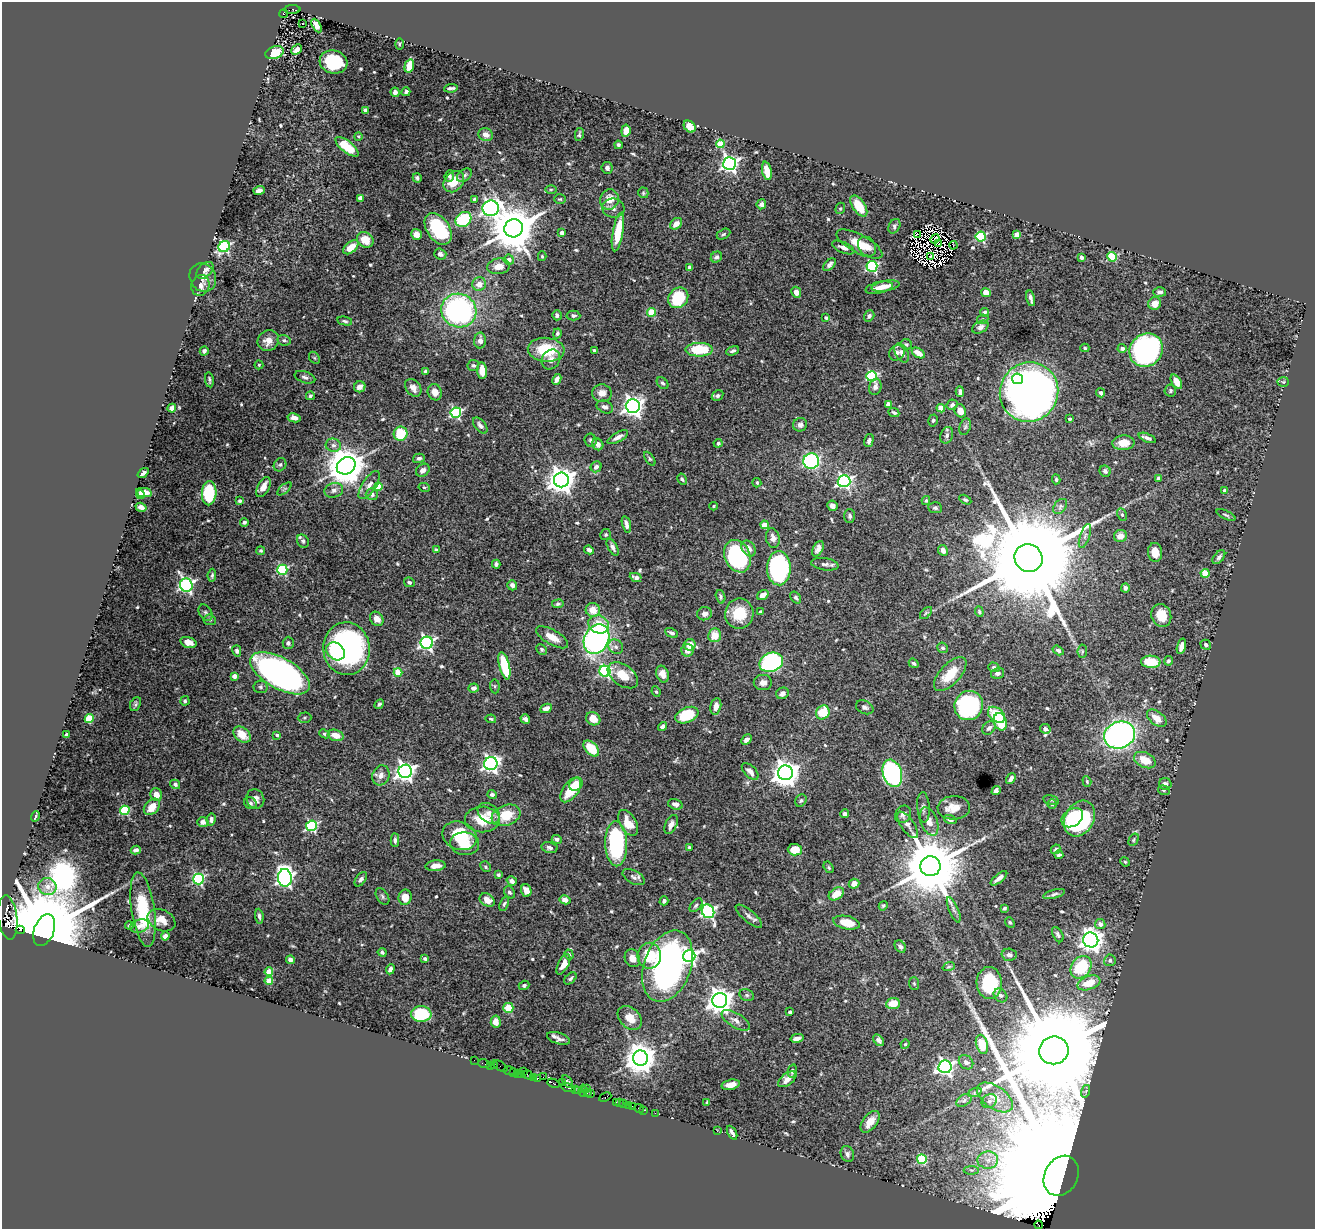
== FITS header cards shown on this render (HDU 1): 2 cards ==
NAXIS1  =                 1313
NAXIS2  =                 1227

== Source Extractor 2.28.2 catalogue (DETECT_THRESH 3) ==
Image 1313 x 1227 px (HDU 1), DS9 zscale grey, 1 PNG px = 1 image px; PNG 1317 x 1231 px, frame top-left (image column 1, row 1227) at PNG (2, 2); each listed source drawn as its Kron ellipse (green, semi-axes under 4 px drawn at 4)
Background 1.43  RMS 0.027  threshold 0.0815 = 3 sigma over >= 5 px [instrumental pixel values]
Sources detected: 601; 4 with non-positive FLUX_AUTO (blend fragments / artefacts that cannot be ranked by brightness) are neither listed nor drawn; of the other 597, the 500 brightest by FLUX_AUTO listed and drawn (97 fainter detections omitted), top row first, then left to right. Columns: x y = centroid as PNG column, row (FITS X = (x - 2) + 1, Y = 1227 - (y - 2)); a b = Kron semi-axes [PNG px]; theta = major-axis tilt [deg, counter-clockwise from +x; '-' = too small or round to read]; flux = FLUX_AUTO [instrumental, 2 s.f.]
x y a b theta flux
292 9 8 3 0 370
284 13 4 3 - 420
302 23 3 2 - 4.3
316 25 7 4 -60 11
399 44 6 4 89 2.6
297 49 6 4 42 11
274 53 9 6 20 37
333 62 14 11 -16 100
409 66 7 4 76 26
451 88 7 3 6 4.7
395 92 5 4 - 7.6
406 92 4 3 - 4.1
365 110 4 3 - 8.6
690 127 7 5 -45 20
626 131 6 4 83 23
579 134 6 3 79 3.5
485 135 7 6 - 11
358 136 4 4 - 2.7
720 144 4 4 - 56
618 145 4 3 - 3.5
347 147 14 6 -38 60
730 164 6 6 - 660
607 168 6 5 - 6.5
767 171 9 4 -77 28
464 175 8 5 38 5.3
449 176 6 4 68 4.2
417 178 5 4 - 4
454 182 12 9 49 37
551 189 5 4 - 2.5
259 190 6 4 15 7.1
643 193 5 5 - 2.8
360 198 4 4 - 16
475 199 4 4 - 8.8
560 199 6 5 - 2.7
609 199 10 9 - 24
761 204 5 4 - 7.8
859 206 12 6 -56 43
491 208 8 7 - 720
613 208 11 9 -9 9.6
840 208 6 4 68 2.6
463 219 8 7 - 110
676 224 6 5 - 16
894 226 8 5 63 4.5
514 228 9 9 - 8300
438 229 17 11 -55 110
618 232 19 5 80 51
561 233 3 3 - 9.8
416 234 5 5 - 14
723 234 7 4 27 3.4
917 235 4 2 - 2.9
1017 235 4 4 - 34
981 237 5 5 - 160
935 239 5 2 - 3.2
365 240 9 7 -35 28
859 244 25 9 -28 38
938 244 2 2 - 2.5
953 245 4 2 - 3.2
224 247 6 5 - 250
351 247 9 5 39 26
843 247 12 5 -24 8.4
867 247 10 8 -57 11
440 254 6 5 - 6.2
542 256 5 4 - 2.5
930 256 2 2 - 2.5
716 257 6 5 - 4.9
1081 257 4 3 - 6.2
1112 257 5 4 - 100
509 260 5 5 - 12
829 265 8 4 47 6.4
499 266 11 8 9 19
872 266 5 5 - 220
689 267 4 3 - 4.1
205 270 10 6 44 8.5
203 277 15 12 -58 13
479 284 7 6 - 15
200 285 10 9 - 11
886 286 14 5 10 12
879 288 14 5 12 16
796 292 5 4 - 12
1160 292 6 5 - 4.8
986 293 5 4 - 35
678 298 11 9 51 85
1031 298 8 3 -76 6.1
1155 304 6 6 - 18
459 310 18 16 -26 390
651 312 4 4 - 67
985 312 4 4 - 3.6
557 315 5 5 - 5.3
573 315 7 5 -2 3.7
869 316 6 5 - 5
826 318 4 3 - 3.1
983 319 5 4 - 2.8
345 321 7 4 -12 4.1
980 327 9 5 28 6.4
557 333 5 4 - 3.1
284 340 7 5 -11 4.3
268 341 11 10 - 18
480 341 8 6 89 12
906 344 6 5 - 2.9
1085 348 4 3 - 2.7
1122 348 4 4 - 7
546 350 18 12 -4 71
594 350 4 3 - 3.5
699 350 13 7 1 73
1146 350 17 16 - 600
204 351 5 3 - 3.5
733 351 6 4 21 4.9
897 353 9 7 39 6.8
902 353 10 6 -61 10
918 353 7 4 -32 18
314 358 6 4 -59 2.5
551 360 10 9 - 11
259 365 4 4 - 2.9
473 365 6 5 - 3.6
426 371 4 3 - 2.5
482 371 8 5 -85 24
872 376 5 5 - 190
305 377 11 5 -19 5.9
557 379 5 4 - 7.9
1017 379 6 5 - 150
209 380 7 2 -82 2.9
1176 382 8 4 -57 18
1283 382 5 5 - 2.6
663 383 7 5 -47 4.1
360 387 6 5 - 12
875 387 8 6 76 7.7
413 388 10 7 -52 12
1170 390 6 6 - 3.8
435 392 8 7 - 14
960 392 5 4 - 6
1029 392 30 29 - 1600
602 393 10 8 -7 13
1101 393 4 4 - 4.8
310 396 4 4 - 3.5
718 396 6 4 32 4.2
888 404 4 4 - 16
952 405 6 5 - 5.1
633 406 7 7 - 1100
605 407 8 6 -25 7.9
172 408 4 4 - 7.2
941 408 4 4 - 30
960 411 6 5 - 16
456 413 5 5 - 230
894 413 5 4 - 3.7
294 418 7 4 -11 10
1069 419 3 3 - 4.7
933 420 6 4 75 3
480 425 9 5 -51 6
800 425 7 6 - 6.9
965 427 9 5 71 3.5
401 434 7 6 - 58
947 435 8 6 71 5.2
618 437 11 4 29 10
1147 438 9 4 -22 6.6
590 440 6 6 - 3.7
869 441 7 4 75 5.2
718 443 4 4 - 3.7
1123 443 11 7 3 25
598 444 6 5 - 8.9
333 445 7 6 - 7.1
419 458 6 4 15 5.7
650 459 8 4 -55 2.9
811 461 8 7 - 240
280 465 7 6 - 3.9
346 466 10 8 33 5300
596 467 6 5 - 6.9
423 470 7 6 - 9.6
1105 471 6 5 - 6.3
143 473 6 3 36 5.7
1158 478 3 3 - 2.8
682 479 6 4 -60 3.1
1056 479 5 3 - 2.6
561 480 7 7 - 2100
844 481 6 6 - 420
757 483 5 4 - 3.6
369 485 16 7 56 12
263 487 11 6 63 17
378 487 4 4 - 51
424 487 6 4 -11 2.5
284 489 9 4 41 3.7
334 490 9 7 16 8.3
1225 490 4 4 - 7.5
144 492 8 4 -9 17
209 493 12 7 87 110
140 494 4 4 - 9
372 494 6 6 - 7.4
926 500 4 4 - 3.1
965 500 6 4 -30 2.9
240 501 4 4 - 3.8
714 506 4 3 - 2.5
833 506 5 5 - 9.2
1060 506 8 6 51 5.5
141 507 5 4 - 9.3
935 508 7 5 -5 3.9
1122 515 6 4 -63 3.4
1226 515 10 3 -25 3.2
850 516 7 5 -89 4.2
244 522 4 3 - 4
626 524 8 4 -76 8
764 525 4 4 - 47
606 535 5 5 - 3
1085 536 12 4 71 6
1120 536 6 6 - 16
773 538 10 7 -77 10
303 541 7 5 -61 3.9
613 547 9 4 -61 7
748 548 9 6 -54 11
818 549 8 5 64 8.2
436 550 4 3 - 6.6
589 550 5 4 - 7.3
943 550 6 4 -63 10
261 551 4 4 - 2.8
1155 552 9 7 -84 18
737 556 17 12 -66 240
1219 557 8 5 50 5.9
1028 558 14 13 - 73000
496 564 4 4 - 4
825 564 14 6 -8 7.9
779 568 17 12 -88 330
282 570 5 5 - 170
1205 573 4 4 - 48
212 575 6 4 84 3.2
636 577 6 4 -24 7.2
409 582 5 4 - 4.5
186 585 7 6 - 480
512 585 5 4 - 8.5
1125 588 4 4 - 4.5
763 595 6 4 33 14
721 597 7 4 -75 3.8
796 597 6 4 -52 4.2
558 604 6 4 8 3.4
593 610 7 7 - 23
760 612 4 4 - 4.4
979 612 5 4 - 2.5
206 613 9 6 -59 4.5
926 613 7 4 45 3.3
705 614 7 6 - 8.9
739 614 15 14 - 48
1161 615 11 9 -69 35
377 619 7 6 - 14
210 620 6 5 - 3.4
599 624 10 9 - 31
672 633 7 4 -25 5.6
715 635 7 6 - 27
552 637 18 7 -30 23
596 639 15 12 63 540
188 642 8 5 -17 15
288 643 6 5 - 4.4
427 643 6 6 - 470
690 645 6 5 - 19
1206 645 5 4 - 4.1
1181 646 8 4 73 11
616 647 8 7 - 6.4
943 648 5 5 - 3.6
346 649 26 23 -83 430
541 649 5 5 - 3.1
688 650 6 6 - 10
1058 650 6 4 -33 4.7
237 651 5 4 - 4.4
335 651 10 8 -43 71
1082 651 7 4 84 3
1168 661 5 4 - 3.3
771 662 12 9 22 330
1151 662 10 6 -2 55
914 663 5 3 - 3.1
504 666 14 5 -76 86
994 667 6 4 -18 4.2
605 671 5 5 - 240
398 672 4 4 - 48
280 673 33 15 -29 860
997 673 7 5 16 5.8
663 674 8 6 -67 15
950 674 21 10 47 52
623 675 17 10 -36 33
234 676 4 4 - 15
763 683 9 7 0 9.8
495 686 7 5 -83 3
261 687 7 6 - 3.8
473 688 5 4 - 7.5
656 692 5 4 - 2.5
782 693 6 5 - 9.2
185 701 4 4 - 2.9
135 704 7 5 67 3.5
379 704 5 4 - 3.2
716 706 8 5 78 12
969 706 15 14 - 230
865 707 9 6 -27 5.6
546 708 6 4 25 11
823 712 7 6 - 51
687 715 12 7 22 72
996 715 10 6 -40 68
89 718 4 4 - 60
304 718 7 5 3 3.2
1157 718 11 6 -38 22
491 719 5 3 - 2.5
525 719 5 4 - 4.9
593 719 7 6 - 24
1000 722 9 6 -73 47
663 727 5 4 - 9.3
989 728 7 6 - 7
1045 729 5 5 - 8.4
66 734 3 3 - 3.6
242 734 10 6 -40 27
324 734 5 4 - 2.9
277 735 4 3 - 6.4
336 735 8 5 -17 21
1119 735 16 13 23 670
746 740 6 4 46 7.4
591 748 9 6 -46 53
1145 760 11 7 -24 31
491 764 7 6 - 600
405 771 7 6 - 900
750 771 10 5 -45 12
785 773 7 7 - 2200
892 773 14 9 -73 380
381 775 10 8 66 12
1011 779 6 3 52 6.5
1087 781 5 4 - 2.5
175 784 5 4 - 4
576 784 7 6 - 29
1165 784 6 5 - 6.2
571 790 14 7 54 51
1164 790 6 4 -19 2.6
996 791 5 4 - 5.7
156 795 6 6 - 15
492 795 5 4 - 4.6
255 799 10 8 -64 11
801 800 6 5 - 3.5
1051 800 8 4 -13 3.2
250 803 7 5 -31 4.2
675 804 7 5 -17 8.2
1052 804 5 4 - 2.9
152 807 9 6 47 25
923 807 15 6 -86 7.2
954 808 16 12 3 23
125 810 5 4 - 120
489 813 12 9 -39 12
845 814 4 4 - 6.2
903 814 9 7 58 8.7
506 815 15 10 20 46
35 817 5 3 - 4.2
1072 818 12 8 35 57
211 819 6 4 81 7.5
482 819 17 13 0 46
1080 819 19 14 60 200
950 820 6 4 -16 5.5
203 822 6 5 - 8.1
929 822 14 8 -69 20
628 823 14 8 -59 31
671 824 10 5 65 11
908 825 15 6 -55 9
311 826 5 5 - 230
460 836 18 13 -22 69
557 839 5 4 - 5.5
395 840 7 4 -89 4.1
1134 840 6 4 59 2.7
465 844 14 11 -8 31
616 844 23 11 -88 190
549 847 8 5 -12 5.7
689 847 3 3 - 2.6
1056 849 5 4 - 3.6
136 850 5 3 - 6.4
795 850 7 6 - 40
1059 855 4 3 - 3.2
1125 862 5 4 - 2.6
436 866 10 5 5 14
930 866 10 10 - 17000
486 867 5 5 - 3.2
829 867 6 4 -58 2.7
498 875 4 3 - 3.4
634 877 12 6 -28 7.9
285 878 9 7 -84 710
999 878 10 3 39 8.7
198 879 5 5 - 210
361 879 8 5 54 5.7
512 881 5 4 - 7.6
854 884 5 5 - 12
47 887 9 8 - 14
526 890 6 5 - 14
509 892 6 5 - 4.3
836 894 8 5 35 26
1054 894 11 4 16 4.9
382 896 9 5 -56 4.1
405 897 8 6 81 23
487 900 8 6 -35 18
565 900 5 4 - 8.7
664 901 4 4 - 4.5
504 904 7 4 65 3.4
696 905 8 5 49 4.4
883 906 5 4 - 2.6
1004 908 4 3 - 3
143 910 37 11 -82 93
954 910 13 5 -67 5.8
708 911 7 6 - 370
259 916 7 3 -84 4.6
749 916 16 6 -40 8.4
8 918 22 9 -83 1400
161 920 15 10 -25 21
1010 922 6 4 -49 2.9
847 923 13 6 -12 39
1100 924 5 5 - 10
129 926 4 4 - 3.7
140 926 10 6 18 8.5
20 930 4 3 - 1200
44 930 16 10 69 59000
1058 935 8 5 -62 4.9
165 936 4 4 - 8.7
1091 940 8 7 - 1400
900 947 7 5 -56 5.8
382 952 4 4 - 4.2
569 954 5 4 - 2.8
1009 955 7 6 - 6.3
649 956 13 12 - 52
689 956 6 6 - 440
632 958 9 7 -64 15
425 959 4 3 - 4.2
290 960 4 4 - 7.1
1110 960 6 5 - 4.9
563 964 11 5 63 13
667 966 37 23 70 630
949 967 6 4 19 2.7
1081 967 12 9 54 97
390 969 5 4 - 8.1
269 972 4 4 - 33
570 978 7 4 43 4.1
269 981 4 4 - 37
989 983 16 12 -88 93
1089 983 12 6 19 37
914 984 6 5 - 3.1
524 985 5 4 - 3.8
747 995 7 5 -21 4.2
1000 995 7 6 - 5.8
720 1000 7 7 - 1900
893 1004 7 5 8 30
508 1008 5 5 - 34
790 1012 3 3 - 4.9
421 1014 10 8 1 130
630 1018 14 10 -43 22
736 1020 16 7 -31 13
496 1022 6 5 - 16
559 1038 12 5 -18 8.4
797 1038 7 4 12 8.1
879 1040 6 4 -52 5.1
905 1044 5 4 - 2.5
982 1044 10 6 -74 36
1054 1050 15 14 - 72000
640 1058 7 7 - 3000
474 1060 2 2 - 19
966 1062 8 6 -42 5.6
484 1064 6 2 -19 36
490 1065 2 2 - 22
494 1066 3 3 - 140
500 1066 8 2 -34 43
945 1067 6 6 - 540
510 1071 6 3 -11 380
792 1071 7 4 77 4
514 1072 3 3 - 180
524 1072 4 2 - 120
518 1073 3 2 - 97
521 1074 2 2 - 110
528 1075 5 3 - 180
543 1077 2 2 - 100
534 1078 3 2 - 100
537 1078 3 3 - 110
787 1079 11 5 38 13
567 1081 7 4 -57 2.7
553 1083 6 3 -29 300
562 1083 2 2 - 90
731 1085 9 5 13 12
568 1088 7 3 -13 360
587 1088 2 2 - 92
575 1090 3 2 - 180
578 1090 4 3 - 110
583 1091 6 3 80 140
1086 1091 6 4 73 2.9
975 1092 7 4 19 4
587 1093 3 2 - 110
591 1093 4 2 - 110
605 1097 6 3 27 130
995 1097 20 11 -35 30
964 1100 8 5 32 4.9
989 1101 8 6 32 6.7
616 1102 2 2 - 42
620 1102 3 2 - 82
707 1102 4 3 - 2.8
623 1104 3 2 - 110
628 1105 2 2 - 54
632 1106 2 2 - 88
639 1109 5 2 - 88
644 1110 3 2 - 120
655 1113 2 2 - 37
870 1122 13 7 53 20
717 1131 2 2 - 12
732 1133 7 3 -60 5.4
847 1154 8 6 -69 6.5
922 1159 5 5 - 98
988 1160 10 8 1 15
971 1170 7 4 -1 3.5
1061 1176 21 16 62 220000
1038 1225 4 2 - 72
At the frame edge (FLAGS 8, measured only in part): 1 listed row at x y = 8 918
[97 fainter detections neither listed nor drawn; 4 non-positive-flux detections neither listed nor drawn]